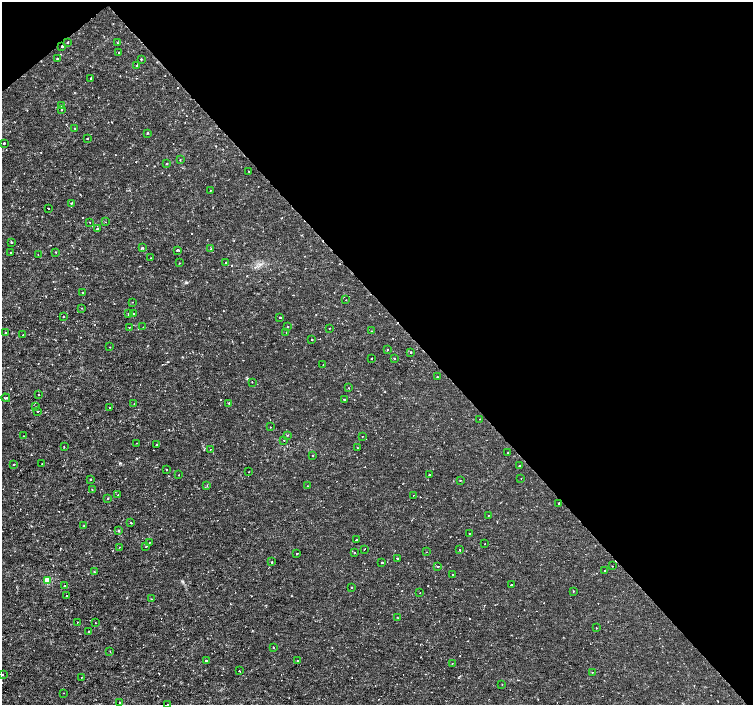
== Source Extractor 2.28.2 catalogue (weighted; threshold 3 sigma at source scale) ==
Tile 3 of 4 x 4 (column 3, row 1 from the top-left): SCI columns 3009-4510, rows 4426-5830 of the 6012 x 5975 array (HDU 1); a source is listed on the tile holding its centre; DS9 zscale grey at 2 x 2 block average (1 PNG px = mean of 2 x 2 image px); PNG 755 x 707 px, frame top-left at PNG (2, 2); each listed source drawn as its Kron ellipse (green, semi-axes under 4 px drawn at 4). Shown black and unused: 44% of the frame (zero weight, under 2 of 3 exposures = <1% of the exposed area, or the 3 px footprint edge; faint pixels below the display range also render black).
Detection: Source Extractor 2.28.2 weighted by HDU 2 'WHT'; one run over the whole footprint, this tile lists its part. Background 3.55e-06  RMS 8.1e-04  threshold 0.00366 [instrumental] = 3 sigma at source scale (4.5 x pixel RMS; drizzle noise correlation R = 1.50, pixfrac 1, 0.0396/0.0396 arcsec/px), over >= 5 px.
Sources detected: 152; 6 cosmic-ray / hot-pixel residue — neither listed nor drawn; the other 146 listed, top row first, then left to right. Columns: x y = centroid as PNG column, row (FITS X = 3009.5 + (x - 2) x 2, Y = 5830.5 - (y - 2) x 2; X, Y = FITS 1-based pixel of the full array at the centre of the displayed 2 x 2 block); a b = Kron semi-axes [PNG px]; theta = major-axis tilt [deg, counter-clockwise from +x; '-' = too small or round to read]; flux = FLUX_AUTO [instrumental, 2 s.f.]
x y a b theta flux
67 43 2 2 - 0.23
117 43 2 2 - 0.08
62 46 2 2 - 0.36
119 53 2 2 - 0.43
57 59 2 2 - 0.38
141 59 2 2 - 0.15
136 66 2 2 - 0.093
91 78 3 2 - 0.13
61 106 2 2 - 0.34
62 110 2 2 - 0.16
75 128 2 2 - 0.14
147 133 2 2 - 0.23
87 139 2 2 - 0.26
4 143 2 2 - 0.36
180 160 2 2 - 0.13
167 164 2 2 - 0.16
249 171 2 2 - 0.085
210 190 2 2 - 0.071
71 203 2 2 - 0.24
48 208 2 2 - 0.26
90 222 2 2 - 0.065
105 222 2 2 - 0.067
97 228 2 2 - 0.26
11 242 2 2 - 0.27
142 248 3 2 - 0.24
211 249 2 2 - 0.1
177 250 3 2 - 0.14
56 252 2 2 - 0.091
10 253 2 2 - 0.083
38 255 2 2 - 0.092
151 258 2 2 - 0.11
226 262 2 2 - 0.44
179 263 2 2 - 0.062
82 292 2 2 - 0.096
346 300 2 2 - 0.068
132 302 2 2 - 0.068
82 308 2 2 - 0.12
133 313 2 2 - 0.21
128 314 2 2 - 0.16
63 317 2 2 - 0.22
280 317 2 2 - 0.33
129 327 2 2 - 0.077
143 327 2 2 - 0.056
288 327 2 2 - 0.1
329 328 2 2 - 0.076
372 331 2 2 - 0.084
286 332 2 2 - 0.066
5 333 2 2 - 0.3
23 335 2 2 - 0.11
312 340 2 2 - 0.33
110 347 2 2 - 0.084
388 350 2 2 - 0.16
411 352 2 2 - 0.17
372 358 2 2 - 0.079
394 358 2 2 - 0.13
323 364 2 2 - 0.069
437 377 2 2 - 0.11
252 382 2 2 - 0.098
349 388 2 2 - 0.077
39 395 2 2 - 0.22
6 398 4 2 - 0.23
344 399 2 2 - 0.19
229 403 2 2 - 0.083
134 404 2 2 - 0.094
36 407 2 2 - 0.12
110 408 2 2 - 0.35
38 411 2 2 - 0.25
480 419 2 2 - 0.17
270 427 2 2 - 0.15
288 435 2 2 - 0.09
23 436 2 2 - 0.059
362 436 2 2 - 0.079
284 440 2 2 - 0.19
136 443 2 2 - 0.065
157 445 2 2 - 0.65
64 447 2 2 - 0.096
357 447 2 2 - 0.076
210 450 2 2 - 0.17
508 453 2 2 - 0.19
312 456 2 2 - 0.1
14 464 2 2 - 0.12
42 464 2 2 - 0.2
519 466 2 2 - 0.28
166 470 2 2 - 0.13
249 472 2 2 - 0.13
178 475 2 2 - 0.15
429 475 2 2 - 0.25
521 478 2 2 - 0.06
90 480 2 2 - 0.12
460 481 2 2 - 0.099
207 485 2 2 - 0.099
307 486 2 2 - 0.099
92 489 2 2 - 0.11
118 495 2 2 - 0.15
413 495 2 2 - 0.067
108 498 2 2 - 0.27
559 503 2 2 - 0.29
488 516 2 2 - 0.11
131 523 2 2 - 0.17
84 525 2 2 - 0.077
119 530 2 2 - 0.17
469 533 2 2 - 0.08
356 539 2 2 - 0.18
149 542 2 2 - 0.083
485 544 2 2 - 0.057
120 547 2 2 - 0.076
146 547 2 2 - 0.15
364 549 2 2 - 0.45
459 550 2 2 - 0.51
426 552 2 2 - 0.11
297 553 2 2 - 0.35
355 553 2 2 - 0.13
397 558 2 2 - 0.21
271 562 2 2 - 0.3
382 563 2 2 - 0.23
438 566 2 2 - 0.13
612 566 2 2 - 0.12
605 570 2 2 - 0.14
94 572 2 2 - 0.11
453 575 2 2 - 0.21
47 580 3 3 - 5.1
511 585 2 2 - 0.17
64 586 2 2 - 0.38
352 587 2 2 - 0.15
573 591 2 2 - 0.14
420 593 2 2 - 0.065
67 595 2 2 - 0.099
152 599 2 2 - 0.15
397 617 2 2 - 0.074
77 622 2 2 - 0.11
95 623 2 2 - 0.074
596 628 2 2 - 0.076
89 632 2 2 - 0.25
273 647 2 2 - 0.13
110 651 2 2 - 0.075
206 660 3 3 - 0.21
298 661 2 2 - 0.23
452 664 2 2 - 0.1
239 671 2 2 - 0.24
592 673 2 2 - 0.067
3 675 2 2 - 0.1
81 677 2 2 - 0.19
502 684 2 2 - 0.075
63 693 2 2 - 0.082
119 702 2 2 - 0.087
168 704 2 2 - 0.1
Overlapping masked pixels (flux is a lower limit): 1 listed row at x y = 62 46
Isophote crosses this tile's border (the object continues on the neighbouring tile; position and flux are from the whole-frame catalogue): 1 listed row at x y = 168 704
Diffuse or blended objects may show on this block-average render without a row.